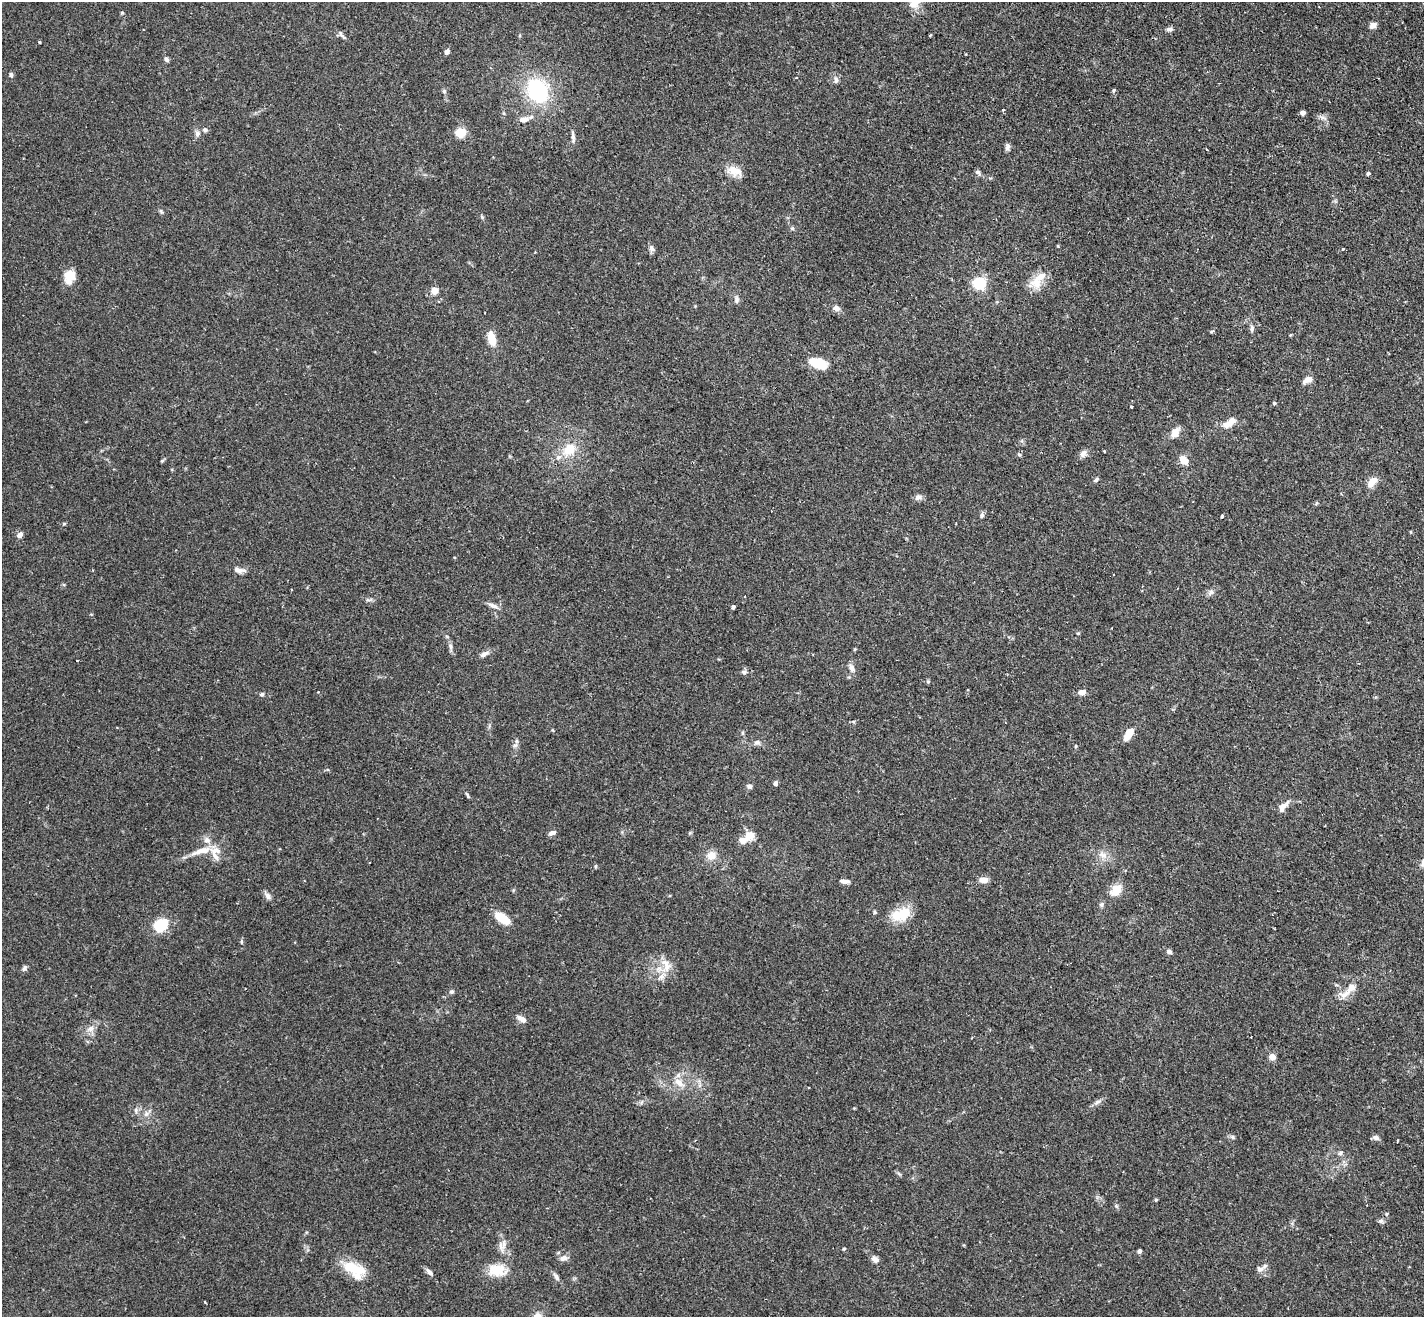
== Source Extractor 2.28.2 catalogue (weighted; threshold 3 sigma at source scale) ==
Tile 10 of 4 x 4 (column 2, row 3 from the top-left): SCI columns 1467-2888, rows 1498-2812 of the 5775 x 5761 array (HDU 1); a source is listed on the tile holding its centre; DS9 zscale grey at full resolution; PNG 1426 x 1319 px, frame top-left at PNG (2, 2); no overlay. Shown black and unused: <1% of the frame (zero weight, under 2 of 3 exposures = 4% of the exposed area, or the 3 px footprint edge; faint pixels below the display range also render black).
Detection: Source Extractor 2.28.2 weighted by HDU 2 'WHT'; one run over the whole footprint, this tile lists its part. Background 0.211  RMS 0.0069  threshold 0.0309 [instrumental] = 3 sigma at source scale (4.5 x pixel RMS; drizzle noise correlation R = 1.50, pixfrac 1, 0.05/0.05 arcsec/px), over >= 5 px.
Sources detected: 136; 1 cosmic-ray / hot-pixel residue — not listed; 8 inside a brighter listed object's ellipse — not listed separately; the other 127 listed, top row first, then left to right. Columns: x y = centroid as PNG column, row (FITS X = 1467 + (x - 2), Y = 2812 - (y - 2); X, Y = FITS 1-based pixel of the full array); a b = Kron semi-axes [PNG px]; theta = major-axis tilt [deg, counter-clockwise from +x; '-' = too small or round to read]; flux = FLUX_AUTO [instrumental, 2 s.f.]
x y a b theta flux
914 2 19 16 79 9.8
1373 25 9 6 24 3
1169 29 9 5 5 1.8
341 34 10 5 -66 1.6
930 35 5 3 - 0.53
39 42 3 3 - 0.6
447 52 7 5 61 1.7
166 59 7 5 -52 1.6
11 74 5 5 - 1.3
796 78 4 2 - 0.47
836 79 11 6 -84 2.2
1113 90 5 4 - 0.83
444 91 5 5 - 1.1
537 91 22 18 -56 55
1003 110 3 3 - 1.2
503 113 6 3 -71 0.72
1302 113 4 4 - 2.6
1323 118 11 3 -15 1.8
524 119 13 7 11 3.9
205 130 6 6 - 1.6
460 132 9 8 - 10
197 133 8 7 - 2.2
573 137 17 4 -83 2.3
1007 147 9 6 79 1.8
735 171 19 12 -24 7.5
978 172 9 5 -37 1.6
1368 173 4 4 - 1.1
161 211 6 5 - 0.98
482 217 6 4 -48 0.85
792 228 6 5 - 0.99
651 248 10 6 -65 2.1
1343 249 3 3 - 1.4
69 277 17 12 78 9.8
1040 277 30 10 40 11
979 283 6 5 - 94
434 290 5 5 - 15
737 299 11 5 86 1.8
836 308 8 6 -27 3.4
1252 328 9 5 89 1.6
1211 332 5 3 - 0.76
1290 335 4 3 - 0.53
492 338 15 7 -75 11
818 363 17 9 -17 18
1307 380 11 6 28 4
1274 403 4 4 - 0.87
1131 407 3 3 - 1.7
1229 423 20 9 34 6.5
1175 432 14 9 58 5.2
569 449 18 14 43 13
1083 454 11 7 50 2.7
1019 455 5 4 - 0.91
1183 460 10 7 -47 7
162 461 6 4 43 0.74
1096 479 6 4 40 1.3
1371 483 13 9 86 4.5
918 497 9 7 36 2.4
1193 501 3 2 - 0.4
982 515 8 5 81 1.4
1222 516 3 3 - 1.5
64 524 6 4 1 0.71
20 535 7 5 46 3.1
239 570 15 7 -9 3.5
1211 592 10 6 54 2.1
744 596 3 2 - 0.61
493 606 16 5 -21 2.7
733 607 4 4 - 1.8
450 646 8 5 -84 1.8
484 654 12 6 31 2.7
77 661 3 2 - 0.8
852 668 12 7 -56 2.8
744 672 7 6 - 1.6
928 681 5 5 - 0.87
1082 692 9 6 12 3.7
262 694 6 5 - 1.3
1128 734 15 7 60 8.2
757 742 9 6 18 2.1
515 745 7 5 30 1.6
1076 746 5 3 - 0.62
775 783 5 4 - 1.9
749 786 7 6 - 1.6
467 795 10 3 -60 0.99
1283 806 17 7 49 4.6
552 833 9 5 18 2.3
750 836 14 13 - 6.2
199 851 26 8 19 8
215 855 20 6 -57 5.2
711 855 12 11 - 6.1
1103 855 13 7 -29 4.2
595 866 6 4 90 0.68
984 880 11 7 -3 4.3
845 881 11 5 -4 3
1116 890 17 12 49 8.3
268 896 13 6 -52 2.6
1101 905 6 5 - 1.2
875 912 5 4 - 0.85
901 914 25 15 17 16
502 918 13 7 -36 18
161 925 13 10 35 21
241 941 6 3 -90 0.82
1169 951 6 5 - 1.8
666 965 22 12 -80 9.4
24 968 9 5 61 1.6
1351 987 14 10 43 5.6
451 992 7 6 - 1.3
521 1019 12 6 -32 3.4
90 1029 11 8 31 3.7
972 1038 3 2 - 0.81
1272 1057 5 5 - 6.4
679 1083 15 8 -40 5.8
1098 1102 11 5 24 2.1
146 1114 7 5 45 1.7
1233 1137 6 5 - 1.3
1376 1137 9 6 -20 2
1340 1153 6 6 - 1.2
1116 1206 6 4 -46 0.95
1381 1221 7 6 - 1.5
502 1245 13 11 56 4.6
844 1249 4 4 - 0.69
1139 1251 5 4 - 1.3
563 1258 11 7 15 3.2
875 1259 8 7 - 3
353 1268 30 13 -21 17
1260 1269 8 8 - 2.7
497 1270 24 15 -5 13
429 1272 9 5 -46 2.5
556 1277 11 6 -58 2.2
205 1302 3 2 - 1.1
Isophote crosses this tile's border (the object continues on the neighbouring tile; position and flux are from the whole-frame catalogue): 1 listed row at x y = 914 2
Unlisted compact peaks at least as high as the median listed source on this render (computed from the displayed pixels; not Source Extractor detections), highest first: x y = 1156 1200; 122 13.